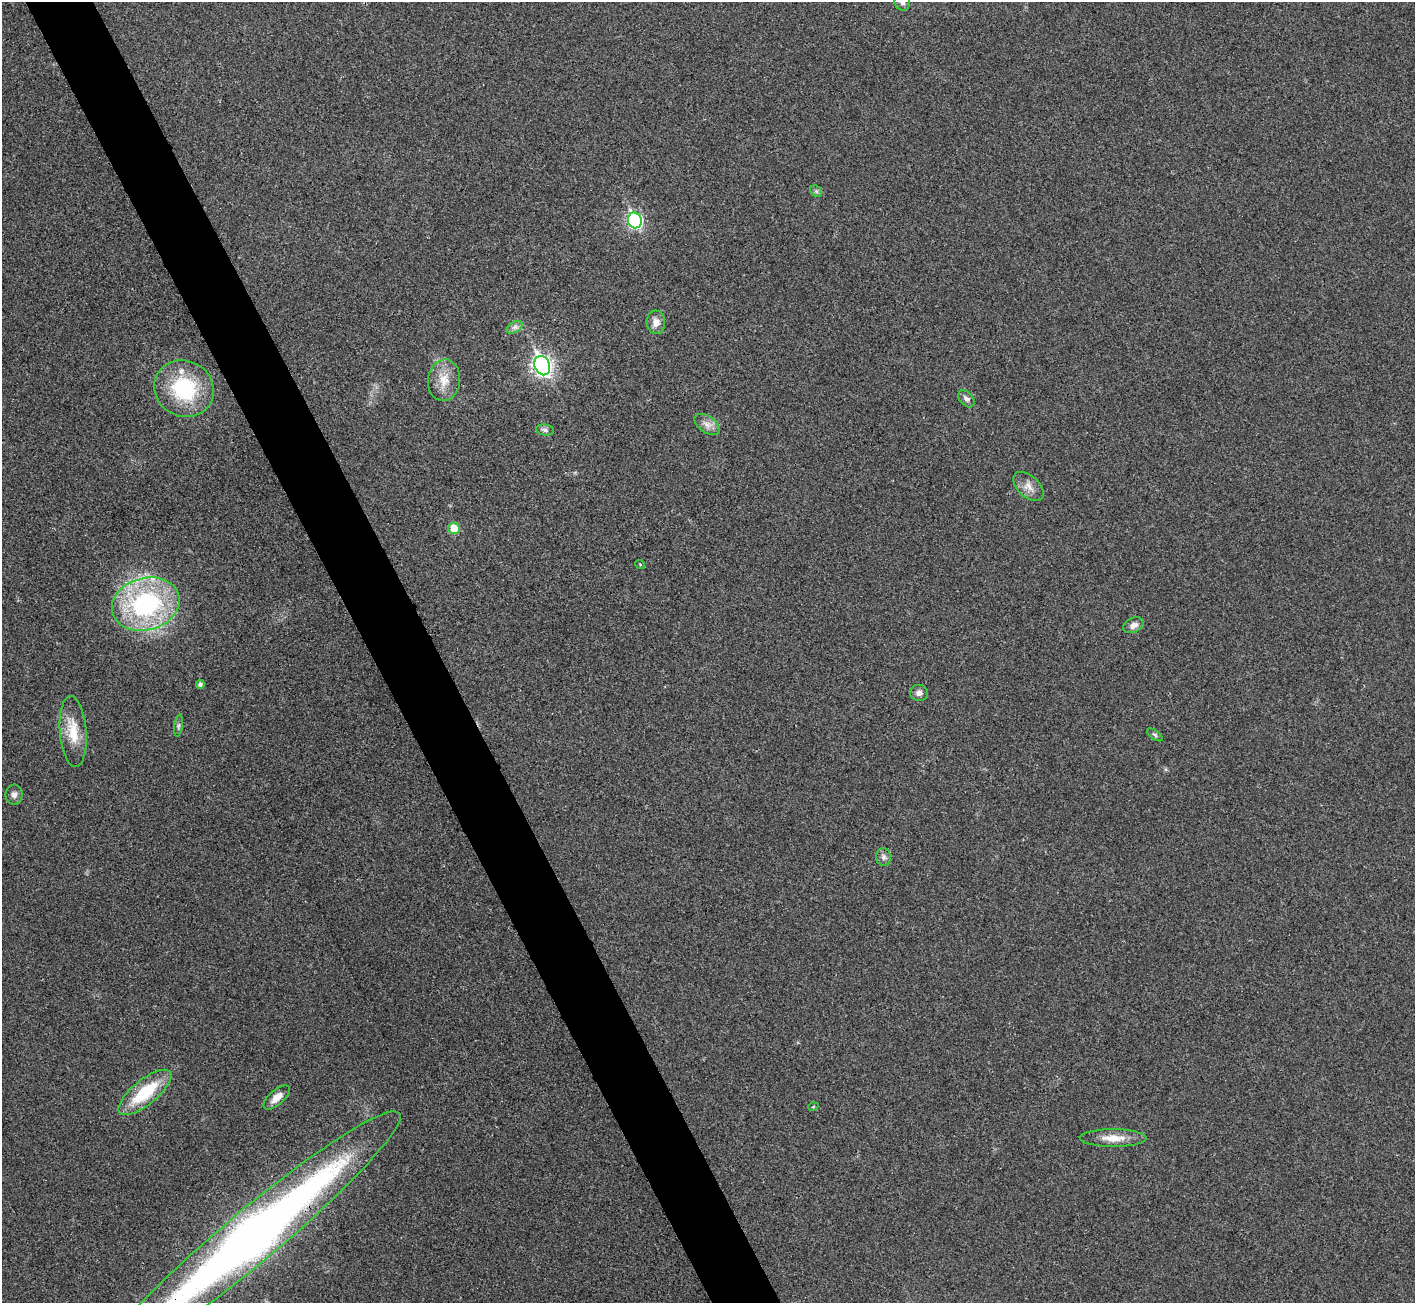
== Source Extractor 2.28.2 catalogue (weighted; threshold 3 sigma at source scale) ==
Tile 11 of 4 x 4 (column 3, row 3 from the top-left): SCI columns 2833-4245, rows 1462-2762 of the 5667 x 5657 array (HDU 1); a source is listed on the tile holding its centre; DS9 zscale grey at full resolution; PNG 1417 x 1305 px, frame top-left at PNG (2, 2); each listed source drawn as its Kron ellipse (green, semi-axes under 4 px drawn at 4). Shown black and unused: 5% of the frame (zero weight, under 3 of 4 exposures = <1% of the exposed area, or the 3 px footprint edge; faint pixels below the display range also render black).
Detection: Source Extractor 2.28.2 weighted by HDU 2 'WHT'; one run over the whole footprint, this tile lists its part. Background 0.0505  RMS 0.0067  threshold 0.0303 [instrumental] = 3 sigma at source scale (4.5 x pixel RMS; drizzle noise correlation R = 1.50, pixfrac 1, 0.05/0.05 arcsec/px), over >= 5 px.
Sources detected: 29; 1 inside a brighter listed object's ellipse — not listed separately; the other 28 listed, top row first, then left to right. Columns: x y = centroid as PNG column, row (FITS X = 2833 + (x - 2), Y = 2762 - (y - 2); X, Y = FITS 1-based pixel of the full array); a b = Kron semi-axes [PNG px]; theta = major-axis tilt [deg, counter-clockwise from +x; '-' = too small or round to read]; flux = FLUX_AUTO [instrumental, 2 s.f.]
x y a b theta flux
902 2 8 7 - 2.4
816 191 6 5 - 1.3
635 220 8 7 - 120
656 322 12 9 -86 5.3
515 327 8 5 32 2.2
542 366 10 7 -67 270
444 380 21 16 84 12
184 389 30 27 -30 51
966 399 10 6 -48 2.3
707 424 14 8 -35 4.5
545 430 9 5 -8 2
1028 487 18 10 -43 6.3
454 529 6 5 - 16
640 564 5 3 - 0.62
146 604 34 26 15 100
1134 625 11 7 24 3.9
200 684 4 4 - 1.9
919 693 9 8 - 3.1
178 726 11 4 81 1.6
73 732 35 13 -85 17
1155 735 9 4 -36 1.2
14 795 10 8 -89 3.2
884 857 9 7 89 2.6
145 1092 32 12 39 35
277 1097 16 7 41 6
813 1107 5 3 - 0.61
1113 1138 33 9 0 11
252 1236 192 26 40 600
Overlapping masked pixels (flux is a lower limit): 1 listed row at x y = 252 1236
Isophote crosses this tile's border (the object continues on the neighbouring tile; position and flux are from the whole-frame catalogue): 2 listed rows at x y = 902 2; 252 1236